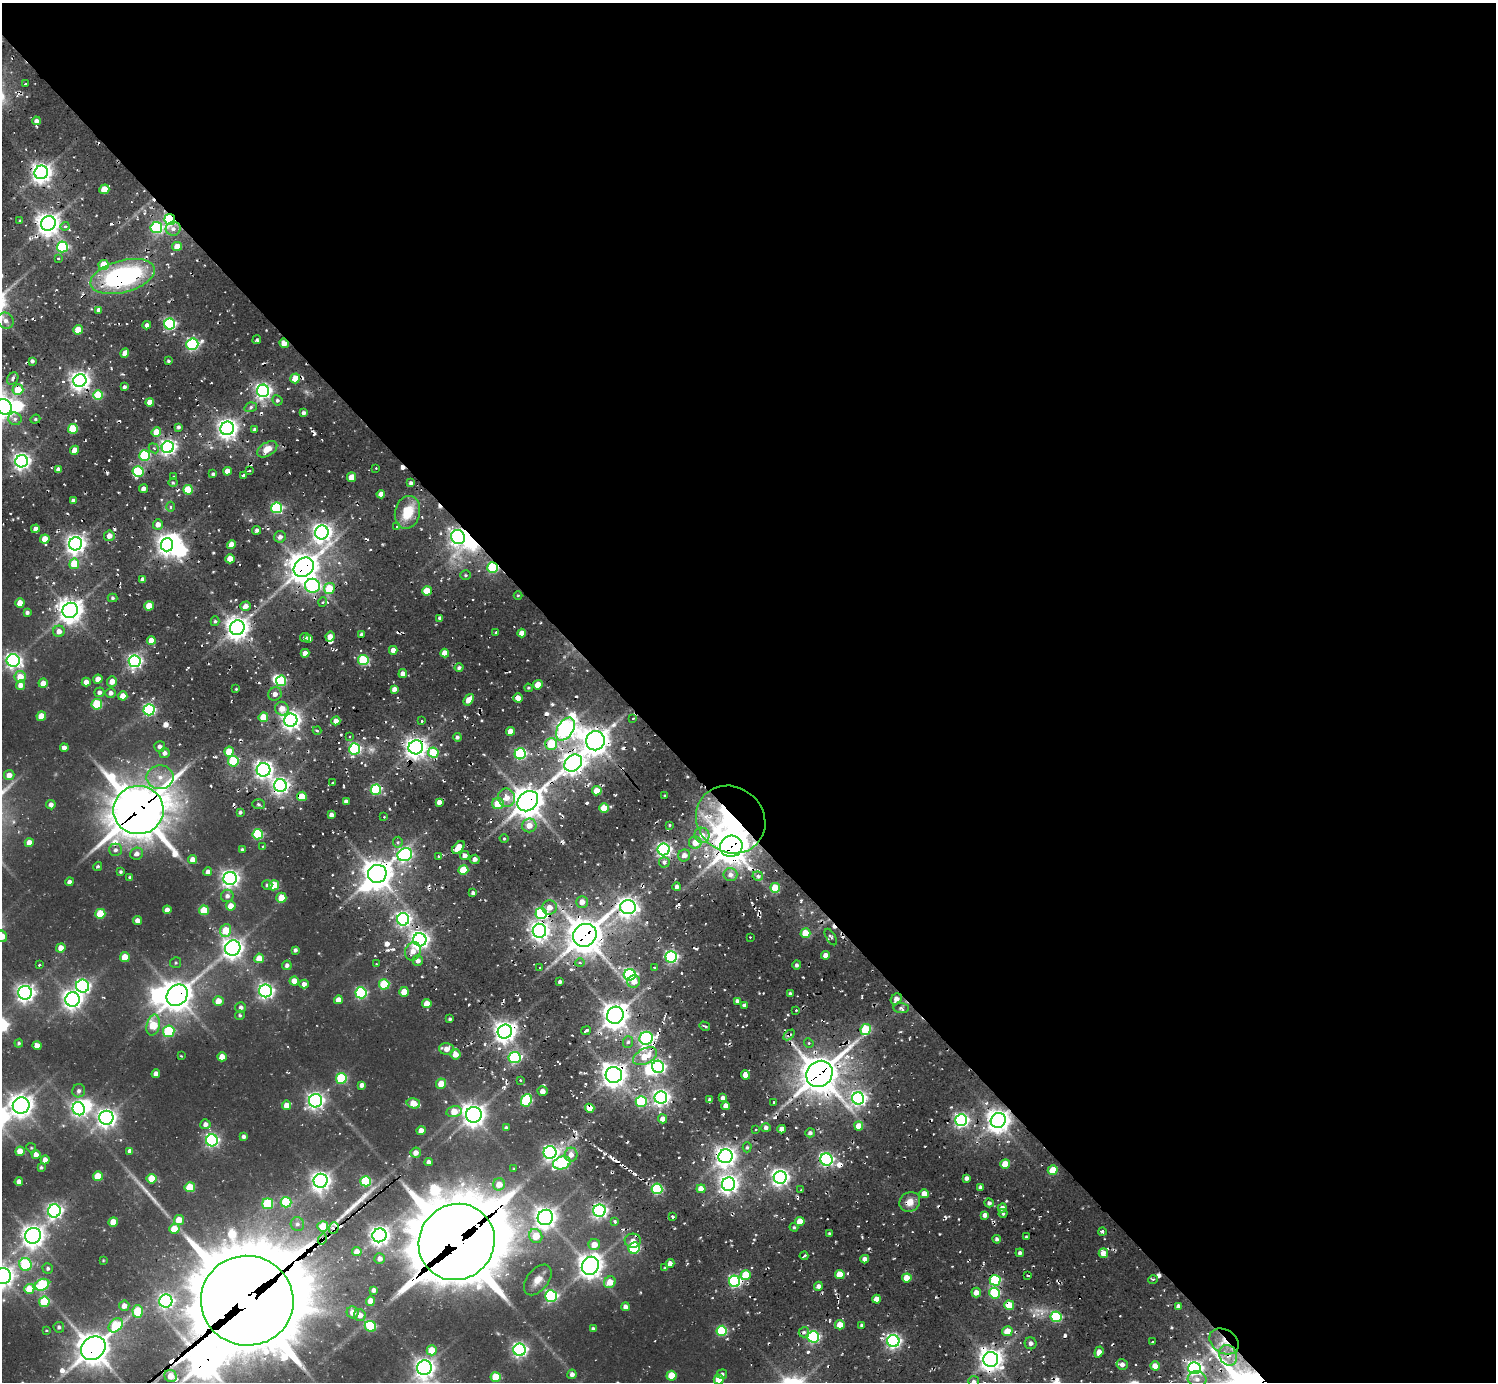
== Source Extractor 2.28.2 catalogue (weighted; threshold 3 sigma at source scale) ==
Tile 8 of 4 x 4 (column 4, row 2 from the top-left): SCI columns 4750-6243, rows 3374-4753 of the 6308 x 6285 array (HDU 1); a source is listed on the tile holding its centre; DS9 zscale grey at full resolution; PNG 1498 x 1384 px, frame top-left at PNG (2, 3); each listed source drawn as its Kron ellipse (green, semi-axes under 4 px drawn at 4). Shown black and unused: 59% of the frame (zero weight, under 2 of 3 exposures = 12% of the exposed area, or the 3 px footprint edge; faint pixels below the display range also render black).
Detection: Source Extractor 2.28.2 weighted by HDU 2 'WHT'; one run over the whole footprint, this tile lists its part. Background 0.152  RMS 0.011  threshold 0.051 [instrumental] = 3 sigma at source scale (4.5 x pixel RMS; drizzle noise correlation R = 1.50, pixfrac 1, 0.05/0.05 arcsec/px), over >= 5 px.
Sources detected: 533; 13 inside a brighter object's white glare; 34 cosmic-ray / hot-pixel residue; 2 long thin detections or spike segments (spike, bleed or trail) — neither listed nor drawn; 4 inside a brighter listed object's ellipse — not listed separately; the other 480 listed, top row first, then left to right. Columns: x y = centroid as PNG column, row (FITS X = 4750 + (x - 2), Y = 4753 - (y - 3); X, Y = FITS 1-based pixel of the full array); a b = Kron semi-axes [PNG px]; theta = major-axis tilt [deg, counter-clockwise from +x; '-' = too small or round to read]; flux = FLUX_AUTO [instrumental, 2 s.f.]
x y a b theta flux
25 84 3 2 - 2.9
36 121 4 4 - 4.3
41 172 7 6 - 760
104 189 5 4 - 31
170 219 6 5 - 100
20 221 4 4 - 1.6
48 224 7 7 - 970
65 226 4 4 - 2.4
156 228 6 5 - 120
173 229 7 7 - 5.7
177 246 5 4 - 15
62 247 5 5 - 120
58 259 3 3 - 2.1
104 265 5 5 - 29
123 276 33 16 15 190
99 310 4 4 - 5.2
5 321 8 7 - 6.6
170 324 5 5 - 170
147 325 4 4 - 3.7
78 330 5 4 - 26
257 340 4 3 - 1.9
284 343 5 4 - 14
192 344 6 5 - 200
125 353 4 4 - 12
32 361 4 4 - 3.1
168 361 4 3 - 1.9
13 378 7 5 55 3.6
295 378 5 5 - 25
80 380 6 6 - 660
124 387 3 3 - 2.8
18 390 5 5 - 30
263 391 6 6 - 400
98 395 5 5 - 57
277 400 5 5 - 2.5
150 402 4 4 - 11
4 407 8 7 - 630
251 407 6 5 - 2.5
304 413 3 3 - 3.6
15 419 7 6 - 4.9
35 419 5 4 - 1.8
178 427 4 3 - 2.6
227 428 7 6 - 730
73 429 5 5 - 52
255 430 4 3 - 4.7
156 432 5 4 - 19
168 447 6 6 - 390
154 448 5 4 - 2.2
267 449 11 6 30 14
75 450 4 4 - 15
145 455 5 5 - 99
22 461 6 6 - 480
376 468 2 2 - 0.97
58 469 4 4 - 5.9
227 471 4 4 - 12
249 471 3 2 - 1.2
138 472 5 5 - 81
213 474 3 3 - 2.1
243 475 3 3 - 2.8
173 477 3 3 - 1.8
351 477 5 4 - 15
173 482 4 4 - 1.9
411 483 4 3 - 3.3
143 489 4 4 - 6.6
188 490 5 5 - 45
381 494 4 4 - 8.4
73 501 4 4 - 4.6
171 507 5 3 - 2
277 508 5 5 - 140
407 512 16 12 77 32
158 524 5 5 - 7.5
397 526 3 3 - 19
35 529 4 4 - 5.6
257 530 4 4 - 3.3
322 532 7 6 - 620
109 536 5 5 - 8.9
280 537 6 5 - 5.2
458 537 7 6 - 470
45 539 4 4 - 19
76 544 7 6 - 690
167 545 7 6 - 690
231 545 5 4 - 15
230 559 5 4 - 20
74 564 5 5 - 33
304 567 11 9 40 1600
493 568 5 5 - 110
466 575 5 4 - 1.8
143 579 4 4 - 5.4
312 586 7 7 - 160
329 588 5 5 - 32
427 591 5 4 - 29
518 595 4 3 - 1.1
112 598 5 4 - 2.1
323 602 5 3 - 1.4
20 603 4 4 - 16
149 606 5 4 - 23
245 606 5 4 - 8.5
70 610 8 7 - 1100
27 612 4 4 - 3
440 618 4 4 - 4.9
215 621 5 4 - 2.2
237 628 7 7 - 1000
59 631 6 5 - 8
496 633 3 2 - 1.5
522 633 4 4 - 10
361 634 3 3 - 2.5
305 637 5 4 - 3.3
330 637 5 4 - 11
309 638 4 3 - 4.4
151 640 4 4 - 13
393 650 4 4 - 9.1
305 653 4 4 - 6.8
445 653 4 4 - 15
13 660 6 6 - 370
363 660 5 5 - 87
135 661 6 6 - 320
459 668 4 4 - 3.2
403 674 4 4 - 8.3
20 677 6 6 - 16
98 679 4 4 - 12
112 681 5 5 - 9.4
281 681 5 5 - 81
86 682 4 4 - 8.1
43 683 4 4 - 15
20 685 5 4 - 7.9
538 685 5 4 - 19
528 688 4 3 - 1.5
236 689 2 2 - 1.1
394 689 4 4 - 6.1
99 692 5 5 - 4.2
111 693 5 5 - 4.9
275 694 7 6 - 5.9
123 696 4 4 - 14
518 698 5 4 - 12
469 700 6 4 55 16
97 704 5 5 - 66
282 709 7 6 - 12
149 710 5 5 - 190
41 716 5 4 - 20
263 717 5 4 - 30
633 718 4 2 - 0.98
291 720 6 6 - 640
336 721 4 4 - 8.7
422 721 3 3 - 1.4
565 729 12 8 58 590
317 731 4 3 - 1.5
510 731 4 4 - 13
349 736 4 3 - 2.2
457 737 4 4 - 2.7
595 741 9 9 - 1200
551 744 6 6 - 41
160 747 5 5 - 4
416 747 7 7 - 810
64 748 4 4 - 6.4
355 749 5 5 - 160
229 752 5 4 - 26
165 753 5 5 - 5.6
433 753 5 5 - 47
520 754 5 5 - 150
233 761 5 5 - 70
573 763 9 7 40 800
263 770 7 7 - 490
9 775 5 5 - 9.8
160 777 13 12 - 16
332 783 3 2 - 1.1
280 785 6 6 - 480
376 790 5 5 - 110
597 791 5 4 - 17
665 795 3 2 - 1.6
302 796 5 5 - 23
507 798 9 8 - 13
346 801 4 4 - 4.8
528 801 11 9 41 1700
439 802 4 4 - 6.9
258 804 6 5 - 2.5
498 804 6 5 - 26
51 805 5 4 - 5.8
604 808 5 4 - 34
138 810 25 24 - 4500
240 812 4 3 - 2.3
331 815 4 4 - 4.3
384 817 3 2 - 0.83
731 819 36 32 -38 190
529 825 7 7 - 13
669 825 4 3 - 1.2
258 834 5 5 - 91
702 835 7 7 - 9.4
504 838 4 3 - 1.3
398 842 5 5 - 2.4
29 843 4 4 - 13
695 843 6 6 - 16
262 846 3 2 - 1.2
731 846 11 10 - 2100
458 847 7 4 44 18
664 849 6 6 - 340
115 850 6 6 - 3.6
242 850 3 3 - 2.1
137 854 6 6 - 5.6
405 855 7 6 - 240
465 855 4 4 - 5.2
684 855 6 5 - 8
438 856 3 3 - 1.4
475 859 4 4 - 4.9
193 860 4 4 - 11
664 862 5 5 - 5.3
98 866 5 4 - 1.8
463 870 5 4 - 40
121 872 3 3 - 1.8
208 872 4 4 - 4.6
377 874 9 9 - 1600
730 875 7 6 - 5.7
758 876 5 4 - 2.8
130 877 3 3 - 1.6
230 878 6 6 - 540
69 882 4 4 - 4.1
267 885 5 4 - 2.3
274 885 5 5 - 38
677 887 4 4 - 4.1
775 888 5 5 - 38
473 893 4 3 - 3
227 896 6 6 - 4.7
281 898 5 5 - 20
582 902 6 5 - 11
231 906 5 4 - 13
550 907 7 7 - 10
628 907 8 7 - 650
167 910 4 4 - 7.7
204 910 5 5 - 31
541 913 6 5 - 150
100 914 5 5 - 43
403 919 6 6 - 330
137 921 4 4 - 7.8
226 930 6 5 - 32
539 931 7 7 - 590
805 933 5 4 - 29
585 935 12 11 - 2200
2 936 6 5 - 14
750 937 2 2 - 0.92
831 937 9 4 -59 3.3
420 940 6 6 - 570
61 948 4 4 - 13
233 948 8 7 - 830
295 950 4 3 - 2.7
413 951 9 7 70 10
825 955 4 4 - 7
125 957 5 5 - 24
671 957 5 5 - 220
259 958 5 5 - 19
418 961 5 5 - 5.4
176 963 5 5 - 1.7
580 963 5 3 - 1.9
376 964 3 2 - 0.89
39 965 3 3 - 1.8
287 965 5 4 - 3.9
797 965 4 4 - 3
540 968 3 2 - 1
654 968 3 3 - 1.8
630 975 6 6 - 230
294 981 4 4 - 12
560 982 3 3 - 3.1
634 982 6 6 - 11
304 984 4 4 - 5.8
384 984 5 5 - 63
83 986 6 6 - 260
266 991 6 6 - 390
404 992 5 5 - 21
25 993 7 6 - 550
361 993 5 5 - 140
790 993 3 3 - 2.2
177 995 11 9 48 1600
72 999 7 7 - 700
896 999 6 5 - 6.8
338 1000 4 4 - 11
218 1001 5 5 - 14
737 1001 4 3 - 3.4
427 1004 4 4 - 15
744 1005 4 3 - 3.6
241 1007 5 5 - 4.6
901 1008 8 5 -5 3.5
796 1010 2 2 - 1.1
240 1015 5 4 - 2
615 1015 9 8 - 1200
450 1019 3 3 - 2.1
153 1025 11 6 78 43
705 1026 5 2 - 2.2
866 1029 5 5 - 59
169 1031 6 5 - 87
586 1031 5 3 - 4.1
505 1032 7 7 - 860
789 1035 6 4 43 2.9
646 1038 7 6 - 240
628 1042 6 5 - 3
19 1043 4 3 - 1.9
809 1043 5 4 - 2
37 1046 4 4 - 12
446 1049 7 6 - 10
455 1054 5 5 - 11
181 1056 3 2 - 0.89
645 1056 13 7 28 28
222 1057 5 4 - 13
515 1058 6 5 - 140
658 1067 6 6 - 260
156 1074 4 4 - 6.6
819 1074 14 12 42 2400
614 1075 8 8 - 1100
745 1075 4 4 - 7.6
341 1078 5 5 - 85
520 1080 3 3 - 1.2
441 1084 5 5 - 16
362 1085 4 4 - 5.8
79 1091 6 6 - 3.8
543 1091 5 4 - 8.6
661 1097 6 6 - 440
723 1098 4 4 - 4.4
858 1098 6 6 - 380
526 1100 6 5 - 100
710 1100 3 3 - 2
315 1101 7 6 - 430
641 1101 5 5 - 95
774 1102 3 2 - 1.2
413 1103 7 5 -15 20
21 1105 8 8 - 930
287 1105 4 4 - 12
726 1106 4 4 - 11
590 1108 5 4 - 21
79 1109 7 6 - 340
454 1111 8 5 13 19
474 1115 8 8 - 950
106 1118 7 7 - 650
663 1119 4 4 - 8.1
961 1120 6 6 - 310
998 1121 8 7 - 1100
205 1124 5 5 - 5.4
859 1126 4 4 - 15
506 1128 4 4 - 3.1
766 1128 5 4 - 4.2
782 1129 4 4 - 9.1
756 1130 3 2 - 0.97
421 1131 4 4 - 10
810 1133 5 4 - 3.8
244 1137 4 4 - 3.9
212 1140 6 6 - 270
747 1147 5 4 - 2
31 1148 5 4 - 1.2
20 1151 5 5 - 15
130 1151 4 4 - 5.5
550 1152 6 6 - 310
416 1153 5 5 - 7.2
36 1154 4 4 - 6.5
571 1155 7 6 - 9.3
726 1156 7 6 - 840
826 1159 6 6 - 280
45 1160 4 4 - 8.2
429 1162 4 4 - 5.2
562 1163 9 6 18 120
1005 1164 5 4 - 26
41 1167 4 4 - 1.9
514 1169 3 3 - 1.1
1053 1170 5 4 - 30
98 1176 5 4 - 25
780 1177 6 6 - 550
967 1178 4 4 - 4
152 1179 5 5 - 34
321 1181 7 7 - 660
366 1181 5 5 - 87
19 1182 4 4 - 7.2
499 1184 6 6 - 16
729 1184 7 6 - 630
190 1187 5 5 - 35
980 1187 4 3 - 2.7
657 1189 5 5 - 120
701 1189 4 4 - 16
801 1190 3 3 - 1
924 1194 4 4 - 13
286 1202 5 5 - 72
910 1202 11 9 28 12
989 1203 5 4 - 3.2
268 1204 5 5 - 69
1002 1208 4 4 - 6.3
54 1211 6 6 - 370
599 1211 6 6 - 340
1003 1213 4 4 - 1.7
985 1215 4 4 - 5.3
545 1217 8 7 - 820
673 1217 3 3 - 3.8
179 1220 5 5 - 20
800 1221 4 4 - 20
113 1222 5 4 - 19
615 1222 3 3 - 14
297 1224 7 6 - 3.6
323 1226 5 5 - 32
794 1227 4 4 - 1.7
334 1228 6 5 - 30
174 1229 5 5 - 25
1102 1232 4 3 - 3.2
829 1234 3 3 - 1.9
379 1235 7 7 - 670
33 1236 8 7 - 960
536 1236 7 6 - 30
1026 1237 3 3 - 1.8
322 1239 5 4 - 3
997 1239 4 4 - 2.9
633 1241 8 7 - 9.5
457 1242 39 37 46 13000
594 1245 6 5 - 16
634 1248 6 5 - 110
357 1252 5 4 - 9.9
1020 1253 4 3 - 2.8
1103 1253 5 5 - 13
804 1256 4 2 - 2.7
380 1259 5 5 - 6.3
865 1259 4 4 - 7.6
103 1260 3 3 - 0.94
670 1263 4 4 - 7.2
25 1264 6 6 - 87
590 1266 9 8 - 1000
48 1268 5 5 - 2.6
665 1268 4 4 - 1.8
746 1275 5 5 - 36
840 1275 5 4 - 22
3 1276 8 8 - 910
1028 1276 3 2 - 1.3
907 1278 4 4 - 23
1153 1279 5 3 - 1.7
538 1280 17 10 51 12
995 1280 5 5 - 100
735 1281 5 5 - 190
610 1282 6 5 - 18
42 1285 7 5 28 87
818 1286 4 4 - 4.7
29 1289 5 5 - 24
374 1290 4 4 - 4.7
976 1292 5 4 - 9.3
995 1293 5 5 - 92
551 1296 6 6 - 190
877 1299 4 4 - 14
166 1301 6 6 - 310
247 1301 46 45 - 22000
371 1301 4 4 - 15
44 1302 5 5 - 65
1009 1305 5 5 - 37
124 1306 5 5 - 8.5
1178 1306 4 4 - 4.6
625 1307 4 4 - 5.9
138 1312 6 5 - 46
353 1312 6 5 - 9.4
360 1315 6 5 - 9
1056 1317 5 5 - 110
116 1325 8 6 46 64
840 1325 5 4 - 15
862 1325 3 3 - 2.2
370 1326 6 5 - 76
59 1327 5 5 - 3
593 1329 4 3 - 2.3
46 1330 4 3 - 1.3
722 1331 5 5 - 96
1007 1331 5 5 - 19
804 1332 5 5 - 3
813 1337 5 5 - 190
893 1341 6 6 - 340
1224 1341 16 11 -33 20
1152 1342 3 2 - 1.5
1031 1343 6 6 - 4
93 1348 13 11 40 2000
432 1350 5 5 - 25
519 1350 6 6 - 340
1099 1352 5 4 - 6.5
1228 1355 10 8 -67 13
991 1359 7 7 - 980
1122 1364 5 5 - 6
1155 1366 5 4 - 13
425 1368 7 7 - 750
1194 1368 6 6 - 360
572 1374 5 4 - 5
722 1374 5 4 - 2.5
170 1376 6 6 - 19
671 1376 5 5 - 33
496 1377 5 5 - 46
719 1379 5 5 - 26
1197 1379 9 8 - 7.8
974 1382 6 5 - 4.5
Overlapping masked pixels (flux is a lower limit): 50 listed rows (the first 20) at x y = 170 219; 123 276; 284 343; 80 380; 18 390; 322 532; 458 537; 304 567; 493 568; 312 586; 595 741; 551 744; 416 747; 355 749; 573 763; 280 785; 302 796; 528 801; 138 810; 731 819
Isophote crosses this tile's border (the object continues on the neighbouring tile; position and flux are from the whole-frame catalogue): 6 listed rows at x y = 4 407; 2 936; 3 1276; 247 1301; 719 1379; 974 1382